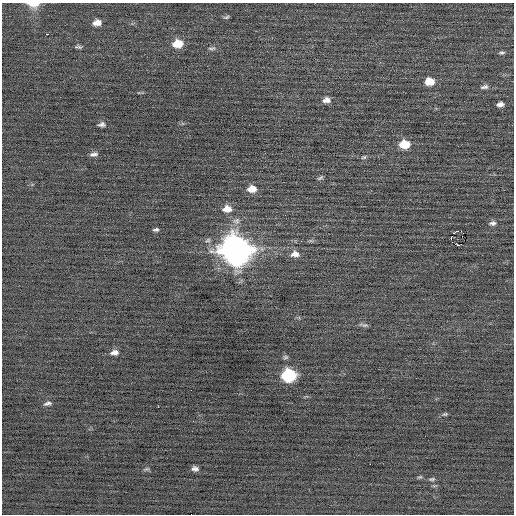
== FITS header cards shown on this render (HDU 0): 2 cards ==
NAXIS1  =                  512 / Axis length
NAXIS2  =                  512 / Axis length

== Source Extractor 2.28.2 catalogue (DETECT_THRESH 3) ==
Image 512 x 512 px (HDU 0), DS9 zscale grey, 1 PNG px = 1 image px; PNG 516 x 516 px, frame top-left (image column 1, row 512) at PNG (2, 3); no overlay
Background -0.0103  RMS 0.68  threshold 2.03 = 3 sigma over >= 5 px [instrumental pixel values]
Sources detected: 40; all 40 listed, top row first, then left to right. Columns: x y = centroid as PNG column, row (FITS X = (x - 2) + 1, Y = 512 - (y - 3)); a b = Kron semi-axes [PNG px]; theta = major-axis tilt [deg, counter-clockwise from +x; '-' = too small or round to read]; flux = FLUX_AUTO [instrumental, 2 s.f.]
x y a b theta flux
33 4 13 6 -3 560
226 17 8 4 16 81
97 23 9 7 11 330
47 34 2 2 - 220
178 44 10 8 7 840
78 47 9 4 -7 95
212 48 12 4 7 110
502 53 8 5 9 92
429 81 10 8 1 620
484 87 11 6 11 160
326 100 10 7 7 260
500 104 7 5 7 190
101 124 8 5 6 140
404 144 10 7 4 1000
94 154 10 5 11 150
364 157 7 5 15 87
320 178 9 4 31 81
252 189 10 7 4 540
227 209 11 8 3 470
236 221 12 9 13 300
493 223 10 6 3 160
156 230 7 4 7 100
458 231 3 2 - 1300
451 238 4 2 - 580
311 241 7 4 -18 76
457 245 6 3 -11 550
236 250 13 11 -13 68000
295 254 12 9 2 350
364 325 14 5 -6 140
114 352 10 6 7 230
285 357 7 5 -13 88
289 375 10 8 -1 4600
47 403 9 4 17 140
158 407 2 2 - 140
445 414 7 4 9 75
370 464 2 2 - 190
146 469 8 5 17 81
195 469 6 5 - 160
420 477 7 4 25 67
432 479 9 4 9 90
At the frame edge (FLAGS 8, measured only in part): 1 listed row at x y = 33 4